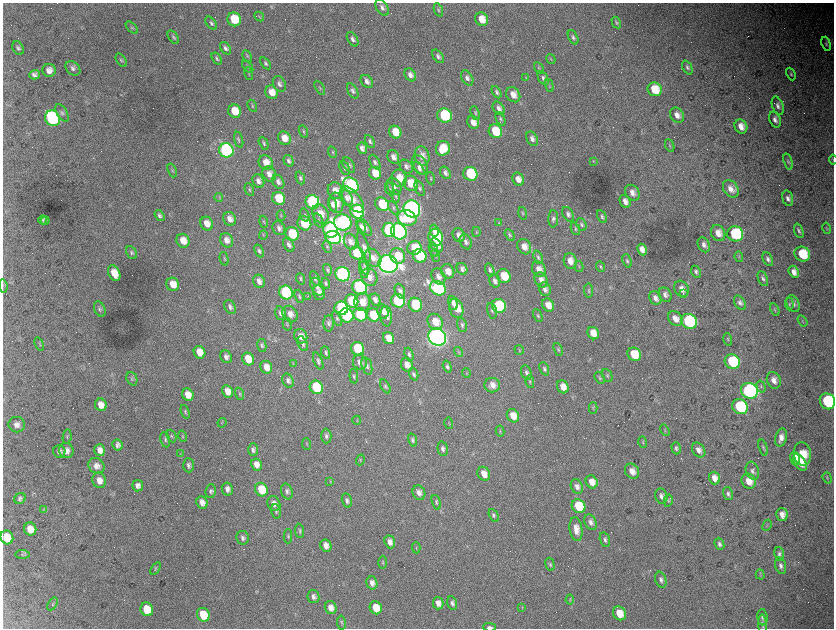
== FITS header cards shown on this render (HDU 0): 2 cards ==
NAXIS1  =                 1663 / length of data axis 1
NAXIS2  =                 1252 / length of data axis 2

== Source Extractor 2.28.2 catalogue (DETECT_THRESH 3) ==
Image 1663 x 1252 px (HDU 0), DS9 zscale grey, zoomed out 1/2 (1 PNG px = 2 x 2 image px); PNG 836 x 630 px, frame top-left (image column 2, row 1251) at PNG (3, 3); each listed source drawn as its Kron ellipse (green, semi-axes under 4 px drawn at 4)
Background 4320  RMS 76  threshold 227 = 3 sigma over >= 5 px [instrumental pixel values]
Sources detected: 461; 59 cannot appear on this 1/2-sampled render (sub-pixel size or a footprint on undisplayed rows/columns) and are neither listed nor drawn; the other 402 listed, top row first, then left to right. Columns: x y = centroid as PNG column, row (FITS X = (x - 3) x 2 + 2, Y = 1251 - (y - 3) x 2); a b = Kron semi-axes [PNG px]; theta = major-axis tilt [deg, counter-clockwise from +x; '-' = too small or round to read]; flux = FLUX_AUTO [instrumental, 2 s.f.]
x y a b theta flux
382 8 9 5 -57 5.6e+04
438 10 7 4 -69 2.7e+04
259 16 5 3 - 1.3e+04
234 19 7 6 - 4.8e+05
482 19 7 6 - 2.2e+05
616 22 6 3 -61 2.2e+04
211 23 7 4 -50 3.8e+04
132 27 7 3 -45 2.2e+04
173 37 7 4 -56 3.1e+04
573 37 7 4 -64 3.7e+04
353 39 8 5 -58 5.8e+04
826 44 7 4 -71 3.0e+04
18 48 7 5 -57 3.6e+04
226 48 7 4 -51 5.1e+04
247 56 6 4 -63 2.3e+04
438 56 8 4 -52 4.7e+04
217 58 6 3 -57 2.8e+04
551 59 5 3 - 1.6e+04
121 60 7 4 -55 2.7e+04
265 63 7 4 -55 3.0e+04
248 66 7 3 -52 2.3e+04
687 67 7 4 -65 3.4e+04
73 68 8 6 -41 5.5e+04
539 68 6 3 -58 1.5e+04
49 70 7 6 - 1.0e+05
249 74 6 2 -74 1.2e+04
791 74 7 3 -66 2.2e+04
34 75 5 4 - 5.0e+04
410 75 7 5 -55 9.0e+04
467 78 8 5 -58 5.8e+04
526 78 3 2 - 9.3e+03
543 78 8 4 -60 4.3e+04
367 81 7 5 -49 6.8e+04
279 84 8 6 -63 5.4e+04
549 86 7 3 -73 1.8e+04
320 88 8 3 -59 2.4e+04
655 89 7 6 - 3.8e+05
353 91 8 4 -61 4.0e+04
271 92 7 6 - 1.8e+05
497 92 7 4 -61 3.7e+04
513 95 8 6 -53 1.4e+05
252 106 6 3 -62 1.8e+04
778 106 9 5 -71 6.4e+04
499 108 7 5 -54 6.7e+04
235 111 7 6 - 3.2e+05
62 113 9 5 -57 4.6e+04
475 113 7 3 -69 2.4e+04
677 115 8 6 -57 1.0e+05
445 116 7 7 - 1.5e+06
53 118 8 7 - 4.1e+06
500 119 7 4 -64 2.6e+04
775 120 8 5 -67 7.3e+04
473 122 6 5 - 1.4e+05
741 126 7 6 - 1.5e+05
303 131 6 3 -68 1.9e+04
495 131 7 6 - 4.9e+05
395 132 6 6 - 2.6e+05
284 138 7 6 - 1.7e+05
532 139 8 5 -61 7.1e+04
239 140 8 4 -75 2.9e+04
370 141 7 4 -61 3.6e+04
264 143 7 4 -63 3.0e+04
670 146 7 3 -67 2.3e+04
362 148 6 5 - 7.9e+04
443 148 7 7 - 3.6e+05
226 150 7 7 - 5.4e+06
332 152 6 2 -71 1.2e+04
422 156 9 7 -77 1.2e+05
393 157 7 5 -64 9.0e+04
833 160 5 2 - 1.1e+04
289 161 6 4 -57 4.3e+04
593 161 4 3 - 1.1e+04
788 161 8 4 -73 3.3e+04
266 162 7 6 - 1.5e+05
375 162 8 4 -59 4.4e+04
349 165 8 5 -56 5.5e+04
420 165 10 7 -58 9.2e+04
406 167 7 5 -50 5.7e+04
344 168 7 4 -63 4.2e+04
419 168 7 4 -56 4.5e+04
172 170 7 4 -68 2.6e+04
375 173 6 6 - 2.8e+05
445 173 7 5 -59 5.6e+04
269 174 8 6 -60 1.0e+05
470 174 7 6 - 1.2e+06
300 178 6 4 -68 3.2e+04
399 178 8 7 - 2.3e+05
430 178 6 3 -71 2.1e+04
518 179 7 5 -60 1.2e+05
258 181 7 5 -60 7.2e+04
278 182 7 5 -59 6.8e+04
411 183 8 7 - 3.4e+05
351 185 8 7 - 4.2e+06
394 186 9 6 -59 8.1e+04
420 188 8 4 -67 3.4e+04
390 189 7 2 -70 1.7e+04
731 189 9 7 -54 1.4e+05
249 190 7 3 -66 2.3e+04
335 191 8 7 - 1.8e+05
632 193 8 6 -52 1.0e+05
396 196 6 4 -79 2.1e+04
219 198 4 2 - 1.1e+04
278 198 7 6 - 4.7e+05
347 198 8 5 -64 7.0e+04
788 198 8 5 -74 6.6e+04
352 199 16 7 -50 1.9e+05
625 201 7 5 -64 9.1e+04
312 202 7 6 - 3.0e+06
336 203 10 7 -81 1.4e+05
332 204 7 4 -71 6.5e+04
382 204 7 6 - 5.8e+05
393 208 7 3 -61 2.0e+04
412 209 9 8 - 1.1e+07
357 212 7 6 - 2.3e+06
523 213 6 3 -75 2.0e+04
320 214 10 7 -61 1.9e+05
568 214 8 5 -60 5.1e+04
281 215 5 3 - 1.7e+04
305 215 7 3 -74 2.3e+04
160 216 6 4 -54 4.0e+04
602 217 7 4 -61 3.2e+04
407 218 9 7 -20 5.1e+05
230 219 7 6 - 1.0e+05
553 219 8 5 89 4.5e+04
43 220 4 3 - 2.6e+04
45 221 4 2 - 2.1e+04
319 221 7 4 -69 2.7e+04
264 222 6 3 -72 1.7e+04
343 222 9 8 - 5.9e+06
304 223 7 6 - 6.4e+05
499 223 4 2 - 1.0e+04
207 224 7 6 - 1.5e+05
581 224 7 4 -69 3.4e+04
361 227 7 4 -75 5.3e+04
364 227 10 5 -52 7.3e+04
279 228 7 6 - 6.4e+04
827 228 5 3 - 1.6e+04
575 229 6 4 -68 2.3e+04
330 230 8 7 - 5.8e+06
389 230 7 6 - 2.3e+06
434 230 6 3 -79 1.1e+05
399 231 8 7 - 8.3e+06
799 231 7 4 -70 3.8e+04
476 232 5 2 - 1.3e+04
718 233 8 7 - 1.5e+05
292 234 7 6 - 8.6e+05
735 234 8 7 - 1.4e+06
263 235 4 2 - 9.6e+03
459 235 7 6 - 9.2e+04
510 235 6 4 -61 2.4e+04
333 238 8 6 -18 4.0e+06
436 238 9 7 -81 9.7e+05
227 240 7 6 - 9.6e+04
183 241 7 6 - 1.9e+05
350 242 8 6 -62 8.9e+04
466 242 8 5 -66 6.0e+04
289 245 7 5 -62 5.8e+04
436 245 8 5 -52 1.4e+05
704 245 8 5 -63 7.2e+04
327 247 6 3 -66 2.1e+04
364 247 15 4 -71 6.7e+04
524 247 8 6 -60 1.4e+05
414 248 7 7 - 3.9e+05
433 249 8 3 -71 2.8e+04
642 250 6 4 -63 1.2e+05
259 251 7 4 -65 3.6e+04
131 252 7 5 -64 3.3e+04
357 253 7 6 - 6.2e+05
802 254 8 7 - 5.5e+05
436 255 6 3 -71 2.4e+04
398 256 8 7 - 3.0e+05
420 256 7 6 - 1.3e+06
538 257 7 4 -68 3.3e+04
739 257 5 3 - 1.9e+04
373 258 10 7 -55 1.2e+05
224 259 7 3 -77 1.8e+04
768 259 7 4 -63 4.9e+04
570 261 8 6 -79 1.5e+05
627 261 7 4 -69 3.3e+04
388 264 10 8 -30 1.4e+07
364 266 8 4 -72 3.9e+04
579 266 5 3 - 1.9e+04
600 267 6 4 -64 2.2e+04
462 269 6 5 - 5.8e+04
539 269 8 6 -59 1.3e+05
327 270 6 3 -73 2.6e+04
364 270 8 4 -80 4.4e+04
490 270 7 4 -72 4.0e+04
448 271 7 6 - 1.5e+05
696 272 6 4 -66 3.6e+04
794 272 6 5 - 1.1e+05
114 273 8 5 -63 2.2e+05
342 274 7 7 - 6.3e+06
438 276 9 6 -60 9.0e+04
504 276 7 6 - 3.4e+05
369 277 9 7 -64 1.1e+05
315 278 8 4 -67 3.3e+04
301 279 6 3 -67 2.4e+04
763 279 8 4 -66 3.8e+04
541 280 8 6 -63 1.0e+05
259 281 7 5 -65 8.6e+04
495 281 7 5 -71 6.6e+04
326 283 5 3 - 2.7e+04
173 284 7 6 - 1.9e+05
3 286 7 1 -83 1.3e+04
317 287 9 6 -61 7.5e+04
360 287 8 7 - 2.7e+06
438 288 8 6 -34 3.7e+06
545 289 7 5 -64 7.6e+04
681 289 8 6 -60 1.3e+05
589 290 7 4 -84 2.6e+04
400 291 8 5 -69 5.7e+04
286 292 7 6 - 2.8e+06
319 293 7 6 - 9.7e+04
683 293 3 2 - 2.1e+04
665 295 7 6 - 6.0e+04
299 296 7 3 -70 2.3e+04
307 296 2 2 - 5.4e+03
655 298 7 6 - 7.9e+04
375 300 6 4 -63 6.9e+04
352 301 7 6 - 8.8e+05
398 301 7 6 - 2.2e+06
362 302 9 8 - 2.1e+05
453 303 7 4 -74 7.6e+04
740 303 8 5 -58 4.9e+04
789 304 6 3 -86 1.8e+04
793 304 9 6 -64 7.1e+04
415 305 7 6 - 1.1e+06
548 305 7 5 -55 1.7e+05
499 306 7 6 - 1.8e+06
230 307 7 5 -60 5.3e+04
341 308 7 6 - 2.5e+06
456 308 10 6 -75 2.5e+05
100 309 8 5 -64 4.0e+04
775 310 6 3 -64 1.6e+04
492 311 8 4 -76 3.4e+04
383 312 7 5 -79 9.0e+04
280 313 7 5 -73 5.0e+04
290 314 9 7 -55 1.1e+05
346 315 7 7 - 2.4e+06
360 315 7 6 - 1.1e+06
373 315 7 6 - 6.9e+05
386 316 10 5 -84 9.5e+04
538 316 7 4 -66 2.4e+04
337 318 8 4 -67 3.7e+04
675 319 8 6 -50 1.4e+05
689 321 8 7 - 2.6e+06
803 321 6 2 -56 1.5e+04
435 322 8 7 - 2.6e+05
329 323 8 5 -89 4.2e+04
287 324 6 3 -75 1.7e+04
462 325 7 4 -74 3.4e+04
593 333 6 5 - 2.0e+05
301 336 7 6 - 1.3e+05
437 337 9 8 - 1.3e+07
388 338 6 5 - 1.9e+05
728 339 6 4 -73 2.1e+04
39 344 7 3 -69 2.0e+04
303 344 8 5 -65 4.2e+04
262 345 7 4 -77 3.3e+04
358 349 7 6 - 9.7e+05
558 349 7 3 -67 2.3e+04
519 350 5 3 - 1.3e+04
199 352 6 5 - 2.0e+05
326 352 6 4 -67 3.3e+04
458 352 5 4 - 2.2e+04
634 354 7 6 - 4.4e+05
409 355 7 4 -73 3.5e+04
226 357 7 5 -57 5.8e+04
248 359 6 5 - 2.8e+05
318 361 9 4 -69 4.0e+04
360 362 8 7 - 8.1e+04
732 362 8 7 - 1.2e+06
293 364 4 3 - 1.2e+04
407 365 7 5 -63 1.2e+05
367 366 9 5 -74 5.3e+04
266 367 6 5 - 1.5e+05
447 367 6 4 -73 3.6e+04
544 369 7 4 -67 3.4e+04
466 373 5 3 - 1.3e+04
526 373 8 5 -71 4.4e+04
414 374 6 4 -70 3.4e+04
607 375 7 4 -64 3.1e+04
354 376 7 3 -84 2.5e+04
600 378 6 4 -61 2.7e+04
132 379 7 5 -68 3.3e+04
774 380 8 6 -68 1.2e+05
288 381 7 5 -65 5.5e+04
530 382 6 4 -81 2.2e+04
492 385 8 7 - 1.0e+05
385 386 8 4 -61 2.9e+04
761 386 6 4 -74 2.3e+04
316 387 7 6 - 1.1e+06
563 387 7 5 -60 1.6e+05
227 391 6 5 - 1.5e+05
749 391 8 7 - 6.0e+06
239 394 6 3 -72 2.0e+04
188 395 6 5 - 1.9e+05
827 401 8 7 - 1.6e+06
101 405 6 6 - 1.2e+05
740 407 8 7 - 1.4e+06
593 408 5 3 - 2.0e+04
185 412 7 4 -71 2.7e+04
513 416 7 5 -57 2.1e+05
357 420 4 2 - 9.2e+03
222 423 5 2 - 1.3e+04
449 423 6 2 -74 1.1e+04
17 425 8 7 - 7.5e+04
665 430 6 3 -58 1.6e+04
500 431 5 3 - 1.7e+04
67 436 7 3 82 2.4e+04
171 436 6 4 -67 2.8e+04
182 436 6 2 -75 1.3e+04
326 436 7 5 -88 4.5e+04
781 438 9 6 75 1.2e+05
165 440 8 4 -79 3.7e+04
412 440 7 4 -74 3.4e+04
643 442 6 3 -73 1.7e+04
307 444 6 2 -83 1.2e+04
117 445 6 5 - 5.2e+04
676 448 6 4 -72 3.9e+04
763 448 8 3 -73 2.8e+04
443 449 7 5 -77 5.2e+04
100 450 6 5 - 1.1e+05
253 450 6 5 - 5.4e+04
699 450 8 6 -53 8.2e+04
59 451 6 6 - 5.4e+04
66 451 7 7 - 9.3e+04
180 454 4 2 - 1.4e+04
802 454 12 8 -80 3.9e+05
795 458 7 4 -76 3.0e+05
360 460 5 3 - 1.7e+04
800 462 9 5 -55 2.5e+05
257 464 6 5 - 1.2e+05
188 465 7 5 -89 4.5e+04
96 466 8 7 - 9.5e+04
632 471 8 6 -59 1.5e+05
752 471 9 6 -71 5.8e+04
484 474 7 6 - 1.6e+05
714 478 6 5 - 1.3e+05
827 478 6 3 -71 1.8e+04
99 480 8 7 - 1.0e+05
330 481 4 2 - 1.0e+04
749 481 8 7 - 1.9e+05
592 482 7 5 -58 1.6e+05
138 486 6 5 - 7.3e+04
577 487 7 6 - 7.9e+04
227 489 7 5 -81 7.3e+04
261 490 7 6 - 4.5e+05
211 491 7 5 82 3.8e+04
287 491 8 5 -72 4.9e+04
419 493 7 6 - 8.8e+04
728 494 6 5 - 4.2e+04
661 496 8 6 -73 6.4e+04
20 498 6 5 - 4.2e+04
347 501 7 5 -76 4.9e+04
668 501 6 4 79 2.3e+04
202 502 6 5 - 9.5e+04
436 502 7 4 -74 3.1e+04
274 503 7 6 - 8.9e+04
578 506 7 6 - 6.2e+05
43 510 4 3 - 1.6e+04
276 511 7 5 -79 3.7e+04
782 515 6 5 - 1.2e+05
494 516 7 4 -63 3.0e+04
590 522 8 5 -65 7.2e+04
767 525 6 2 62 1.5e+04
30 529 6 6 - 1.6e+05
576 529 12 6 -82 1.5e+05
300 531 7 4 -84 3.1e+04
288 536 7 4 -90 2.9e+04
7 537 7 6 - 3.7e+05
243 538 7 6 - 5.2e+04
605 540 7 5 -74 4.2e+04
390 542 6 5 - 9.7e+04
719 544 6 4 -67 4.1e+04
326 546 6 5 - 1.1e+05
416 548 5 2 - 1.3e+04
23 554 7 4 -5 2.5e+04
779 554 7 5 -81 4.3e+04
383 562 6 3 88 2.2e+04
550 564 7 4 -74 2.9e+04
781 566 8 5 -73 5.5e+04
156 568 7 3 57 2.1e+04
760 574 5 3 - 1.7e+04
661 580 8 5 -70 5.5e+04
372 583 7 5 -72 8.3e+04
313 597 7 6 - 6.7e+04
570 600 5 3 - 1.5e+04
438 603 6 5 - 1.0e+05
452 603 7 5 -76 4.7e+04
53 604 7 3 56 2.0e+04
331 608 7 5 -67 1.1e+05
376 608 7 6 - 3.1e+05
522 608 3 2 - 8.9e+03
147 609 7 6 - 4.5e+05
619 613 7 6 - 2.6e+05
203 615 7 6 - 4.2e+05
762 617 8 5 -85 4.3e+04
341 622 7 3 -82 2.2e+04
763 625 10 4 -84 3.7e+04
489 627 6 3 -1 3.9e+04
At the frame edge (FLAGS 8, measured only in part): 3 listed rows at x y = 833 160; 827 401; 489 627
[59 sub-pixel or undisplayed-footprint detections neither listed nor drawn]